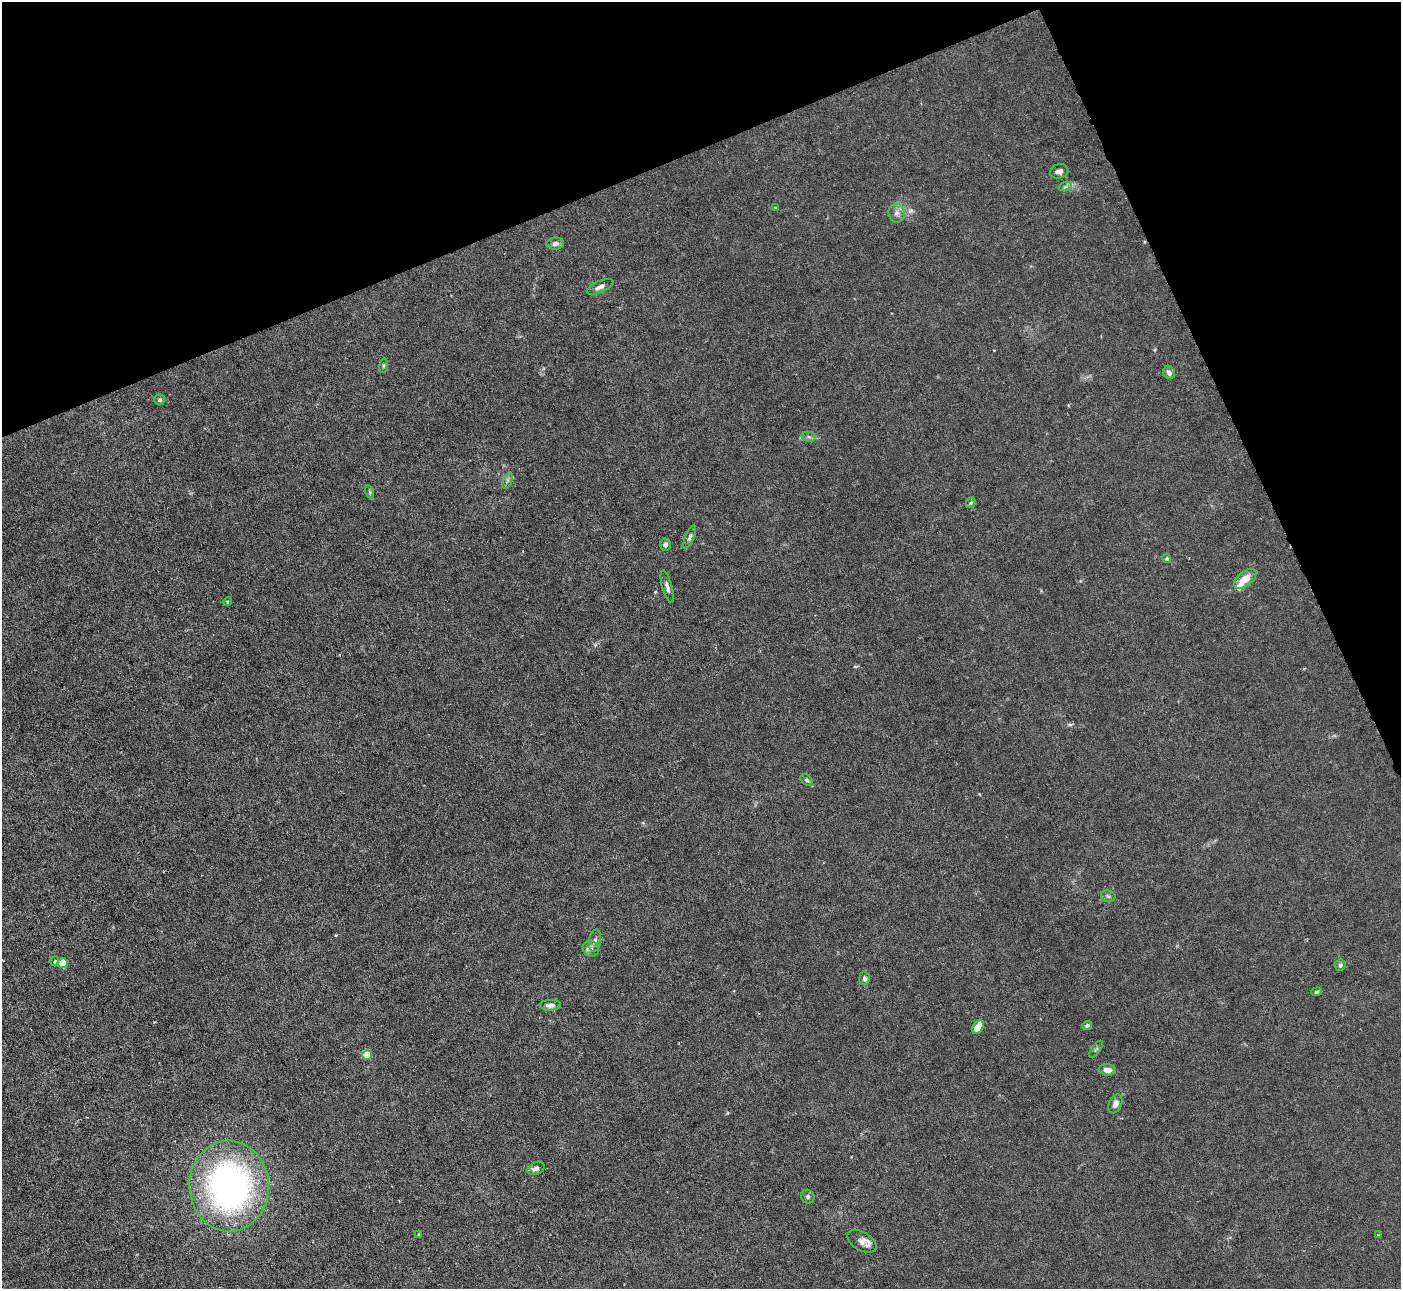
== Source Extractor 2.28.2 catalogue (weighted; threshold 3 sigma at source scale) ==
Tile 3 of 4 x 4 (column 3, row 1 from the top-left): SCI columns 2797-4195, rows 4143-5429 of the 5593 x 5578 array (HDU 1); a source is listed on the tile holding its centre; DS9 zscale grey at full resolution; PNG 1403 x 1291 px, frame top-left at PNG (2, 2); each listed source drawn as its Kron ellipse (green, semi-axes under 4 px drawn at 4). Shown black and unused: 21% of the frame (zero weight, under 3 of 6 exposures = <1% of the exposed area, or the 3 px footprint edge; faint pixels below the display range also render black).
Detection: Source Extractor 2.28.2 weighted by HDU 2 'WHT'; one run over the whole footprint, this tile lists its part. Background 0.0215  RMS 0.0027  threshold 0.0112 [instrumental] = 3 sigma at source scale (4.09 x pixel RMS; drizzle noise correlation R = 1.36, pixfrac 0.8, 0.05/0.05 arcsec/px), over >= 5 px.
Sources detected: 42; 1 inside a brighter listed object's ellipse — not listed separately; the other 41 listed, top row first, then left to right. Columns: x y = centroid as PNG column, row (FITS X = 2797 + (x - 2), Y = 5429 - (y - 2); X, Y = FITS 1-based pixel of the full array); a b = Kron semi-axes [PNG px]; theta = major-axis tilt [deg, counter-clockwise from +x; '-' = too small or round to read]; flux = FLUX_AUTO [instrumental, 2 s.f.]
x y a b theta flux
1059 171 9 7 14 1.1
1065 187 7 4 19 0.5
776 208 4 3 - 0.33
897 213 9 8 - 1.3
555 244 9 6 3 1
600 287 14 6 24 1.3
384 366 7 3 82 0.37
1169 373 6 5 - 1.2
160 400 5 5 - 0.54
809 437 7 5 -12 0.59
507 481 9 4 71 0.57
370 492 7 4 -72 0.39
971 503 6 4 42 0.36
690 537 12 4 67 0.7
665 545 6 5 - 0.69
1167 559 4 4 - 0.37
1245 579 13 7 38 3.8
667 587 16 5 -74 0.98
227 602 4 4 - 0.41
807 780 7 5 -42 0.52
1108 896 7 5 -16 0.56
595 940 11 6 80 0.95
591 949 8 7 - 1.1
55 961 5 3 - 0.27
63 963 5 5 - 9.5
1340 965 6 5 - 0.64
864 979 6 5 - 0.72
1317 992 5 4 - 0.35
550 1005 11 5 2 1.2
1087 1026 5 4 - 0.48
978 1027 7 5 56 3.2
1096 1049 10 3 54 0.43
367 1055 5 4 - 7.9
1107 1070 8 5 -4 1.6
1115 1104 10 6 65 1.3
536 1168 9 6 25 1.1
229 1186 45 40 -86 92
808 1197 7 6 - 0.58
418 1234 4 2 - 0.19
1378 1235 3 2 - 0.25
862 1241 16 9 -29 1.9